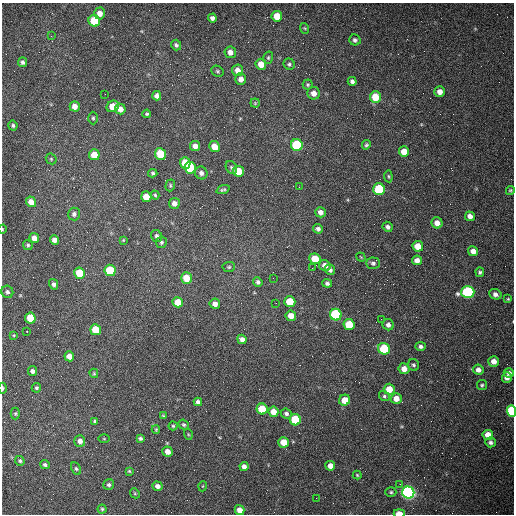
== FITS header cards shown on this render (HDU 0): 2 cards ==
NAXIS1  =                  512 /fastest changing axis
NAXIS2  =                  512 /next to fastest changing axis

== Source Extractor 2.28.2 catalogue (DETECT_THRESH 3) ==
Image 512 x 512 px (HDU 0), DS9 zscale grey, 1 PNG px = 1 image px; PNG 516 x 516 px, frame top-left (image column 1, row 512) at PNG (2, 3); each listed source drawn as its Kron ellipse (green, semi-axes under 4 px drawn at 4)
Background 1480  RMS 22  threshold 66.4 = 3 sigma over >= 5 px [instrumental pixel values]
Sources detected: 159; all 159 listed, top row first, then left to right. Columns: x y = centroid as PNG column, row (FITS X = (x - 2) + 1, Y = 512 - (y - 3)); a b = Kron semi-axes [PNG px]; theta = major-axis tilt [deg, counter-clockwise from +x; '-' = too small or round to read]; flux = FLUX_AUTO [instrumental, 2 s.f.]
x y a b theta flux
100 13 6 5 - 11000
277 16 5 5 - 24000
212 18 4 4 - 4700
94 21 6 5 - 65000
304 28 5 3 - 1500
51 36 3 2 - 1500
355 40 6 5 - 3700
176 45 5 5 - 3900
230 52 6 6 - 9100
268 58 6 5 - 2300
22 62 5 4 - 3800
261 64 6 5 - 17000
289 64 6 5 - 3100
238 70 6 5 - 11000
217 71 6 5 - 2500
241 79 5 5 - 8200
352 81 4 4 - 4100
308 85 5 5 - 2100
440 92 5 5 - 10000
314 93 6 6 - 11000
105 94 2 2 - 700
157 96 5 4 - 6100
375 97 6 5 - 33000
255 103 4 4 - 1600
75 106 5 5 - 9300
113 106 6 5 - 25000
120 109 5 5 - 10000
147 114 4 4 - 2000
93 118 6 4 -89 2200
13 125 5 4 - 2900
297 145 6 6 - 120000
366 145 5 4 - 2500
195 146 5 4 - 8000
214 147 5 5 - 17000
404 152 5 5 - 17000
160 154 6 5 - 49000
94 155 5 5 - 23000
51 159 6 5 - 2200
185 163 6 5 - 34000
231 167 7 5 -60 2800
190 168 6 5 - 82000
239 171 6 5 - 38000
153 173 4 3 - 2400
201 173 6 6 - 4900
388 176 6 3 -83 1900
170 185 6 4 72 2200
299 187 3 2 - 1200
379 189 6 6 - 93000
223 190 7 3 21 2500
510 190 4 4 - 1900
155 195 4 4 - 1700
146 197 5 5 - 24000
31 202 5 5 - 15000
174 203 5 5 - 7400
320 212 5 5 - 6900
74 214 6 6 - 4700
470 216 5 4 - 7600
437 223 6 5 - 9600
388 227 5 5 - 4400
2 229 4 3 - 1400
318 229 5 4 - 4300
157 236 6 5 - 4300
34 238 5 5 - 11000
54 240 5 4 - 7500
123 240 4 3 - 1400
161 242 6 5 - 2700
28 245 5 5 - 2400
418 246 5 5 - 22000
473 251 5 4 - 8800
361 257 5 3 - 1100
315 259 6 5 - 34000
417 260 5 5 - 9700
373 263 7 6 - 3700
325 265 6 5 - 9000
229 267 6 5 - 2300
312 268 2 2 - 750
110 270 6 5 - 71000
330 270 5 5 - 4300
480 272 4 4 - 2700
80 273 5 5 - 59000
186 278 6 5 - 28000
273 278 2 2 - 650
258 282 5 4 - 3600
327 283 5 4 - 3200
54 284 5 4 - 3500
7 292 6 6 - 3900
468 292 6 6 - 250000
495 294 6 5 - 5200
508 299 4 4 - 1600
178 302 5 5 - 24000
290 302 5 5 - 33000
276 303 3 2 - 1300
215 304 5 5 - 8400
336 315 6 5 - 170000
291 316 5 5 - 13000
30 318 5 5 - 44000
381 319 2 2 - 970
349 325 5 5 - 43000
388 325 5 5 - 5600
96 330 5 5 - 39000
27 331 3 2 - 1700
14 335 3 2 - 1200
242 339 5 4 - 6500
421 346 5 4 - 3900
384 349 6 5 - 96000
69 356 5 5 - 12000
494 361 5 5 - 9200
413 365 6 5 - 2800
404 369 5 5 - 13000
478 370 5 5 - 7000
32 371 5 4 - 4600
94 373 5 3 - 1700
509 373 5 5 - 4200
507 378 5 5 - 6600
482 385 5 5 - 2300
2 388 5 2 - 3800
36 388 5 4 - 2700
389 389 5 5 - 23000
384 396 6 5 - 2600
396 398 5 5 - 14000
345 400 5 5 - 18000
198 402 4 4 - 4800
262 409 5 5 - 40000
512 411 6 4 -88 120000
273 412 5 5 - 14000
15 414 6 4 90 2100
286 414 5 5 - 3600
163 416 4 4 - 1800
295 420 6 5 - 83000
95 421 4 4 - 2300
184 425 5 4 - 2400
173 426 4 4 - 1900
156 429 4 4 - 1600
188 434 5 3 - 1400
488 435 5 5 - 18000
140 438 4 4 - 2900
104 439 6 4 -1 1600
80 441 6 5 - 7900
284 442 5 5 - 23000
491 442 5 5 - 4300
167 452 5 5 - 9800
20 461 5 4 - 2400
45 465 5 4 - 3100
330 466 5 5 - 11000
244 467 4 4 - 6600
76 469 7 4 -62 2500
129 471 4 4 - 1600
357 475 4 4 - 1500
400 484 2 2 - 790
109 485 5 5 - 3500
158 486 5 4 - 6200
203 486 5 3 - 1100
391 492 5 4 - 2200
408 492 6 6 - 600000
135 493 5 4 - 1700
316 498 2 2 - 3600
102 509 4 4 - 2100
240 510 5 4 - 11000
399 513 5 3 - 21000
At the frame edge (FLAGS 8, measured only in part): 4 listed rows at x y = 2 229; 2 388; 512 411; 399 513